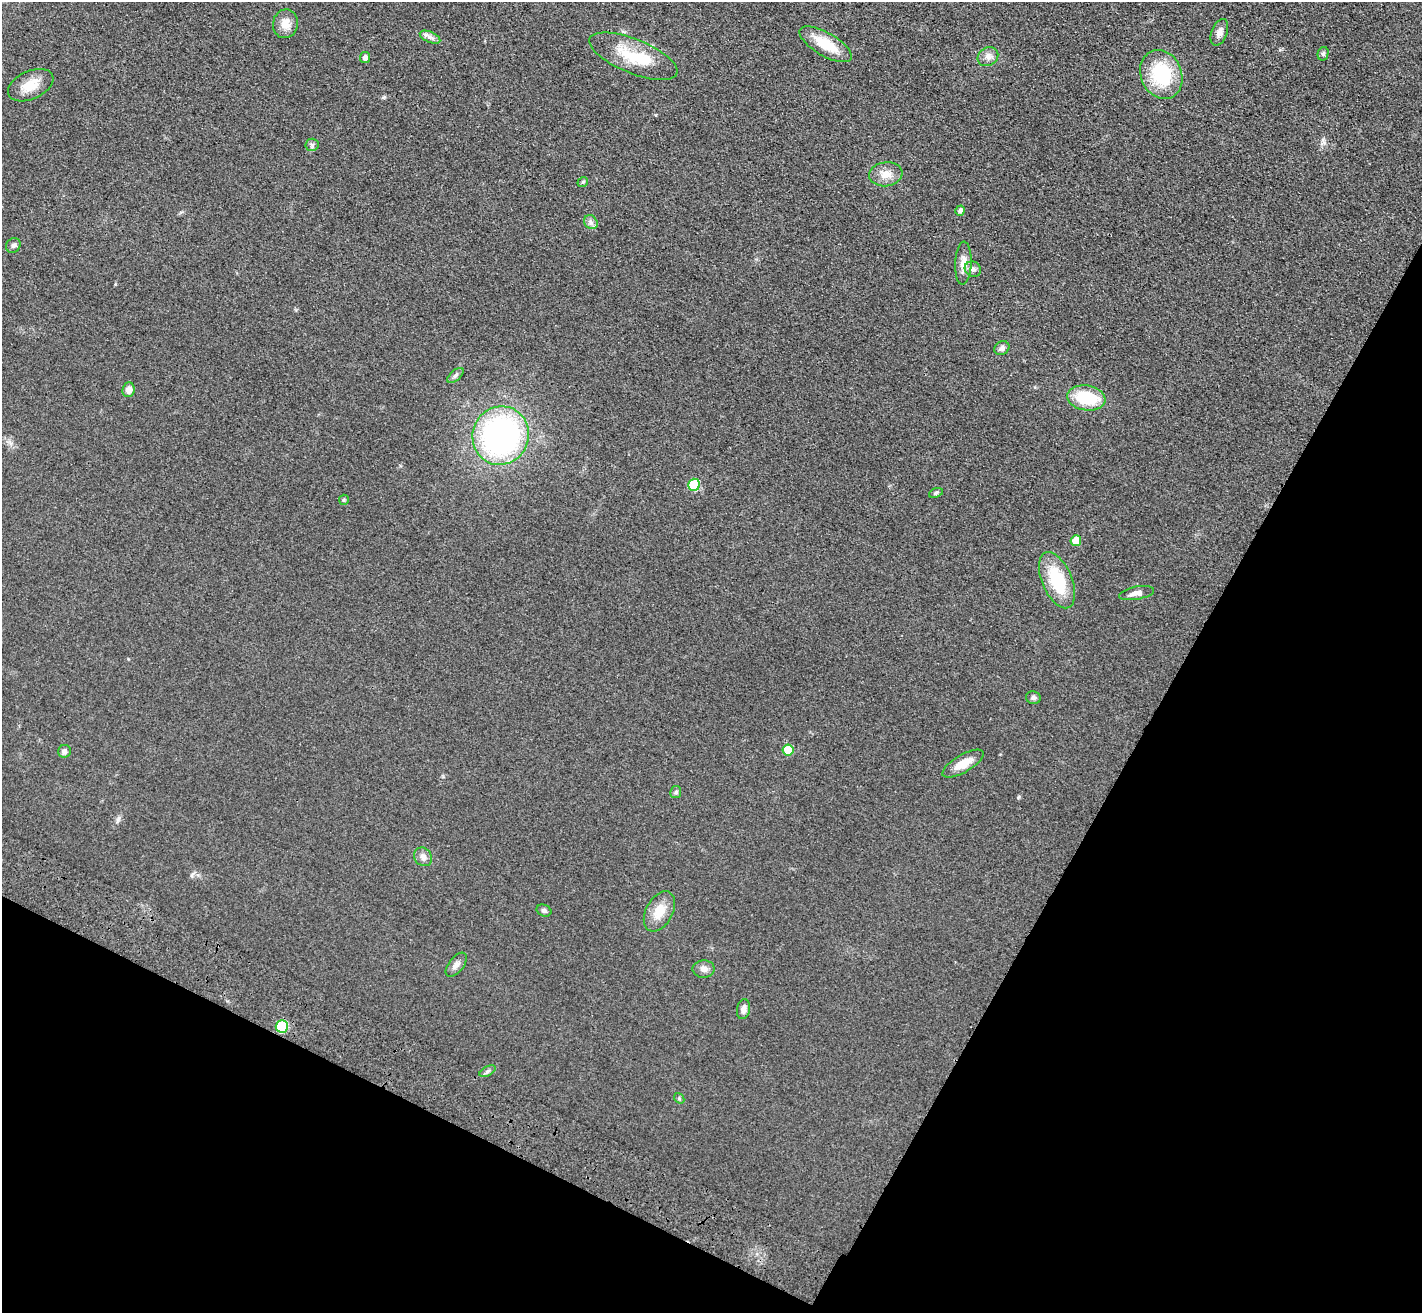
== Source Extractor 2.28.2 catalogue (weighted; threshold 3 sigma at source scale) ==
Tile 15 of 4 x 4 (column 3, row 4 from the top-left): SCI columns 2909-4328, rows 257-1567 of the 5814 x 5891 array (HDU 1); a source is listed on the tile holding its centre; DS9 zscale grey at full resolution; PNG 1424 x 1315 px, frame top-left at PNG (2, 2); each listed source drawn as its Kron ellipse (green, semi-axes under 4 px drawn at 4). Shown black and unused: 27% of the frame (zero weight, under 3 of 4 exposures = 6% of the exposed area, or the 3 px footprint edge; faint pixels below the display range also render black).
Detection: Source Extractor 2.28.2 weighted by HDU 2 'WHT'; one run over the whole footprint, this tile lists its part. Background 0.067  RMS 0.0077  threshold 0.0347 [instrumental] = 3 sigma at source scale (4.5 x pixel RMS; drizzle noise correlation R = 1.50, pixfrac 1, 0.05/0.05 arcsec/px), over >= 5 px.
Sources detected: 43; all 43 listed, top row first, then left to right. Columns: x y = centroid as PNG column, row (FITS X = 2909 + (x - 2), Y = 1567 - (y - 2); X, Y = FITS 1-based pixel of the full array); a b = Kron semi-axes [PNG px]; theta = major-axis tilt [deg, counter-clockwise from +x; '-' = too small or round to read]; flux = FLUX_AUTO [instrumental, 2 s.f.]
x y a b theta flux
285 24 14 12 78 8.2
1219 32 14 8 69 4.7
430 37 11 5 -24 3
826 44 29 11 -30 21
1323 54 7 5 75 1.6
633 56 47 17 -22 33
988 57 11 9 33 4.4
365 58 5 5 - 3.1
1161 74 25 20 -67 46
31 85 24 14 24 14
312 145 6 6 - 1.8
886 174 17 12 7 8.7
583 182 5 4 - 1.5
960 211 5 4 - 3.2
591 222 8 6 -47 2.7
13 245 8 6 46 2.1
963 263 21 8 87 7.9
973 269 8 7 - 3.1
1002 348 8 6 32 2.6
455 375 10 5 41 2.1
128 390 7 6 - 5.6
1086 398 19 12 -9 37
501 436 29 28 - 210
694 485 6 6 - 38
936 493 7 4 22 1.4
344 500 5 5 - 0.96
1076 541 5 5 - 11
1057 580 30 15 -67 40
1136 593 18 6 10 5
1033 698 7 6 - 2
788 750 6 5 - 18
64 751 6 6 - 2.8
963 764 23 9 30 12
676 792 6 5 - 1.5
423 857 10 8 -50 3.6
544 911 7 5 -24 2
659 911 22 13 62 14
456 965 14 7 52 3.9
704 969 11 8 1 3.9
743 1009 10 6 80 3.9
282 1026 6 6 - 38
488 1071 9 4 28 1.8
679 1098 6 4 -49 1.2
Unlisted compact peaks at least as high as the median listed source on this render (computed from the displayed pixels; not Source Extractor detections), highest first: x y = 384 97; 1019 797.